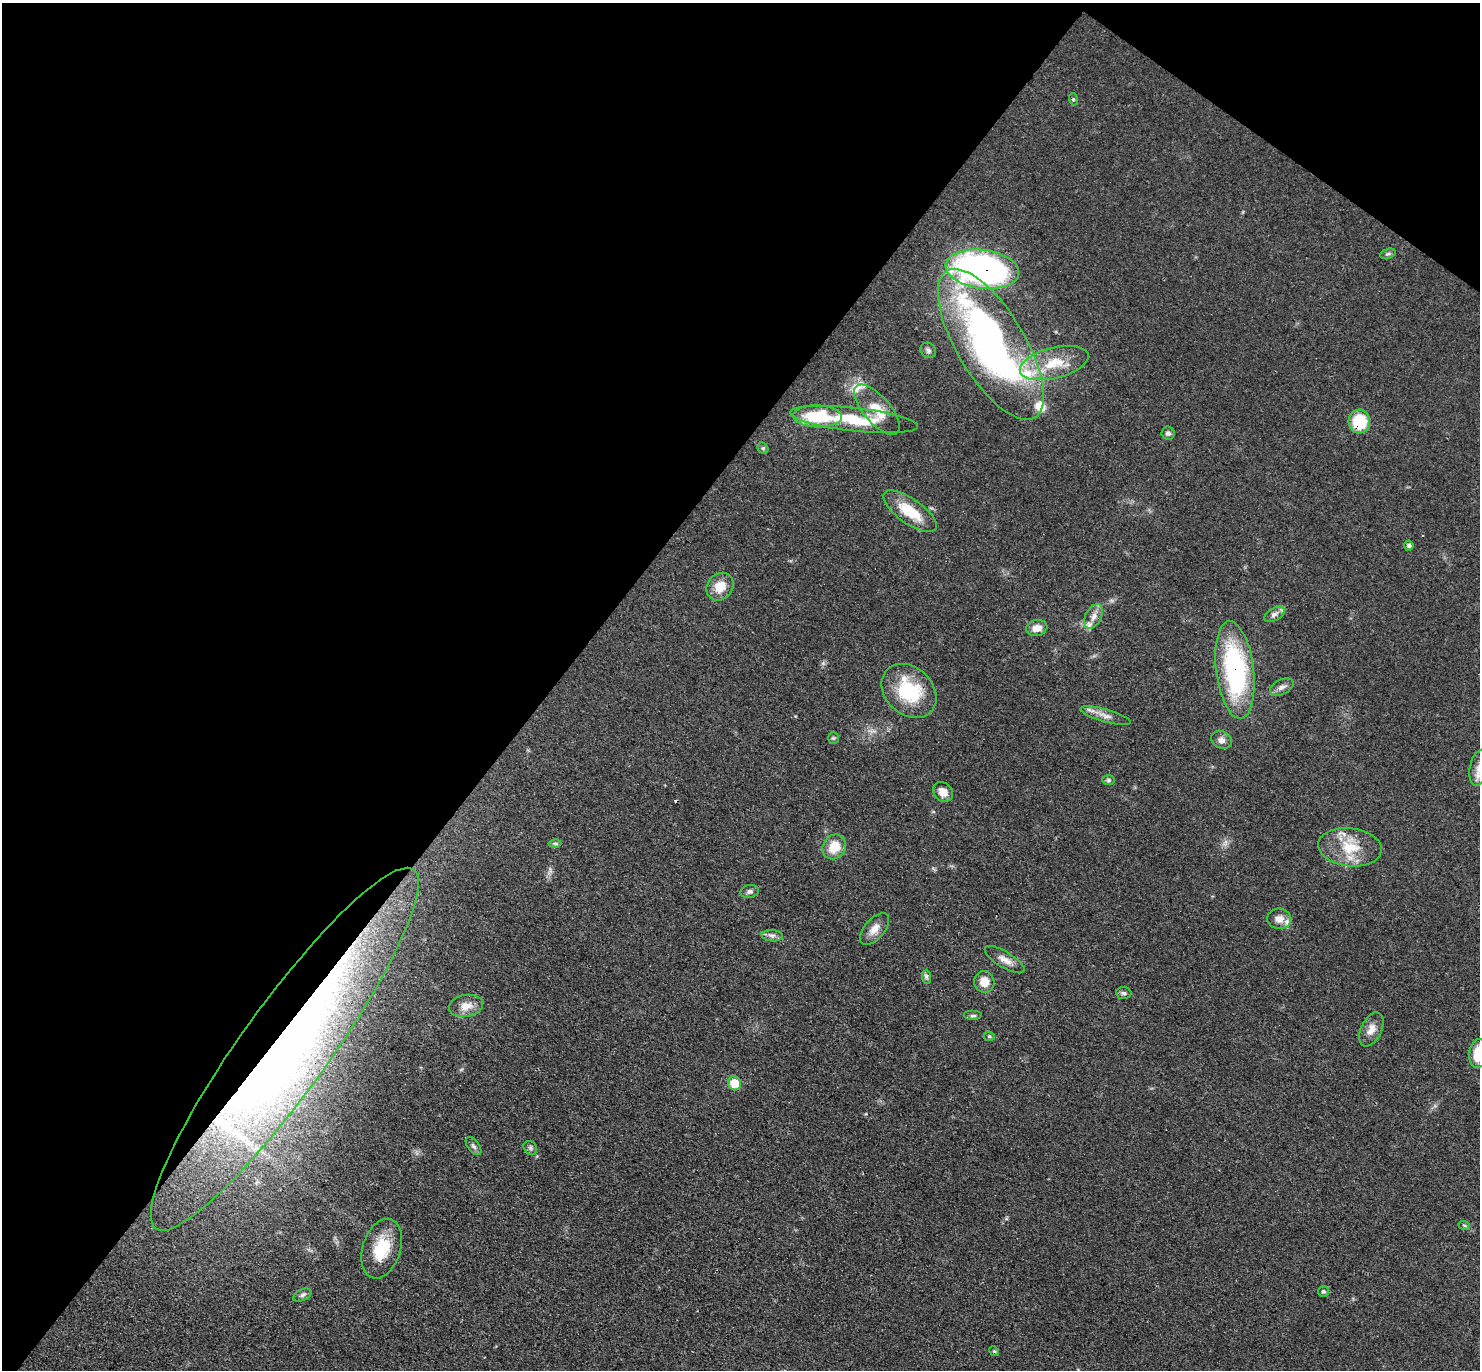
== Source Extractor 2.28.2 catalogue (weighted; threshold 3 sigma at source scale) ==
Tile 2 of 4 x 4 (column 2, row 1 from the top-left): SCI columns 1608-3085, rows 4399-5766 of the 6089 x 6079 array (HDU 1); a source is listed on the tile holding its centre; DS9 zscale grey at full resolution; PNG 1482 x 1372 px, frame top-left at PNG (2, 3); each listed source drawn as its Kron ellipse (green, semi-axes under 4 px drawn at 4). Shown black and unused: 40% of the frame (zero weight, under 3 of 4 exposures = <1% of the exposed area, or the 3 px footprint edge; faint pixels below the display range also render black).
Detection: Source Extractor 2.28.2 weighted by HDU 2 'WHT'; one run over the whole footprint, this tile lists its part. Background 0.0607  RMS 0.0056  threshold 0.0254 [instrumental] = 3 sigma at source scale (4.5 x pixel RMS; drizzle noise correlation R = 1.50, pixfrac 1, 0.05/0.05 arcsec/px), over >= 5 px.
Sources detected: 59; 1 cosmic-ray / hot-pixel residue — neither listed nor drawn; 6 inside a brighter listed object's ellipse — not listed separately; the other 52 listed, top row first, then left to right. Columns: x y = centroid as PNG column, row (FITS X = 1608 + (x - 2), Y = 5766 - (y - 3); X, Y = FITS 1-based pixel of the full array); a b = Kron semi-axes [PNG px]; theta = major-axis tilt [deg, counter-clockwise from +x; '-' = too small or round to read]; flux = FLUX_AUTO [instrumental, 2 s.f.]
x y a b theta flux
1073 99 6 4 -72 0.69
1388 254 8 5 19 1.2
982 269 37 19 -7 220
991 344 86 34 -59 260
928 350 8 7 - 1.7
1054 363 35 15 14 20
877 410 31 13 -49 13
817 416 24 11 -2 30
854 419 64 11 -6 30
1359 422 12 10 -86 24
1168 433 6 6 - 1.7
763 448 6 5 - 0.91
910 511 31 12 -35 19
1409 545 5 5 - 1.2
720 587 15 12 48 11
1274 614 11 6 30 2.3
1094 616 13 8 63 4
1037 628 11 8 11 5
1235 670 49 19 -83 94
1282 687 12 7 27 2.8
909 691 30 23 -44 35
1106 716 26 6 -16 4.9
833 738 5 5 - 0.8
1221 740 11 8 -24 3.1
1479 768 18 9 78 5.9
1108 780 6 5 - 1.1
943 792 11 9 -44 5.1
555 843 6 4 -1 0.95
834 847 13 11 57 12
1350 847 32 19 -7 20
750 891 9 6 13 1.9
1279 919 12 10 -4 4.8
875 929 19 10 50 6.1
772 936 10 5 -4 2.1
1005 960 23 8 -31 5.2
926 977 7 4 -89 1.4
984 982 10 10 - 7.4
1124 993 8 6 -3 1.4
466 1006 17 11 9 6.4
973 1016 9 5 0 1.3
1371 1029 18 10 65 5.6
989 1036 5 5 - 0.84
285 1049 221 44 54 480
1478 1053 14 9 83 14
734 1083 7 6 - 14
474 1146 10 5 -53 1.7
530 1148 7 6 - 1.3
1464 1225 6 3 -19 0.7
382 1249 31 19 72 21
1323 1291 5 5 - 1.1
302 1295 9 5 25 1.6
994 1351 5 4 - 0.65
Overlapping masked pixels (flux is a lower limit): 4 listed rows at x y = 982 269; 1359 422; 1235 670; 285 1049
Isophote crosses this tile's border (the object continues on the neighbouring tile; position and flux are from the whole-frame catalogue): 2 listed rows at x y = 1479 768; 1478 1053